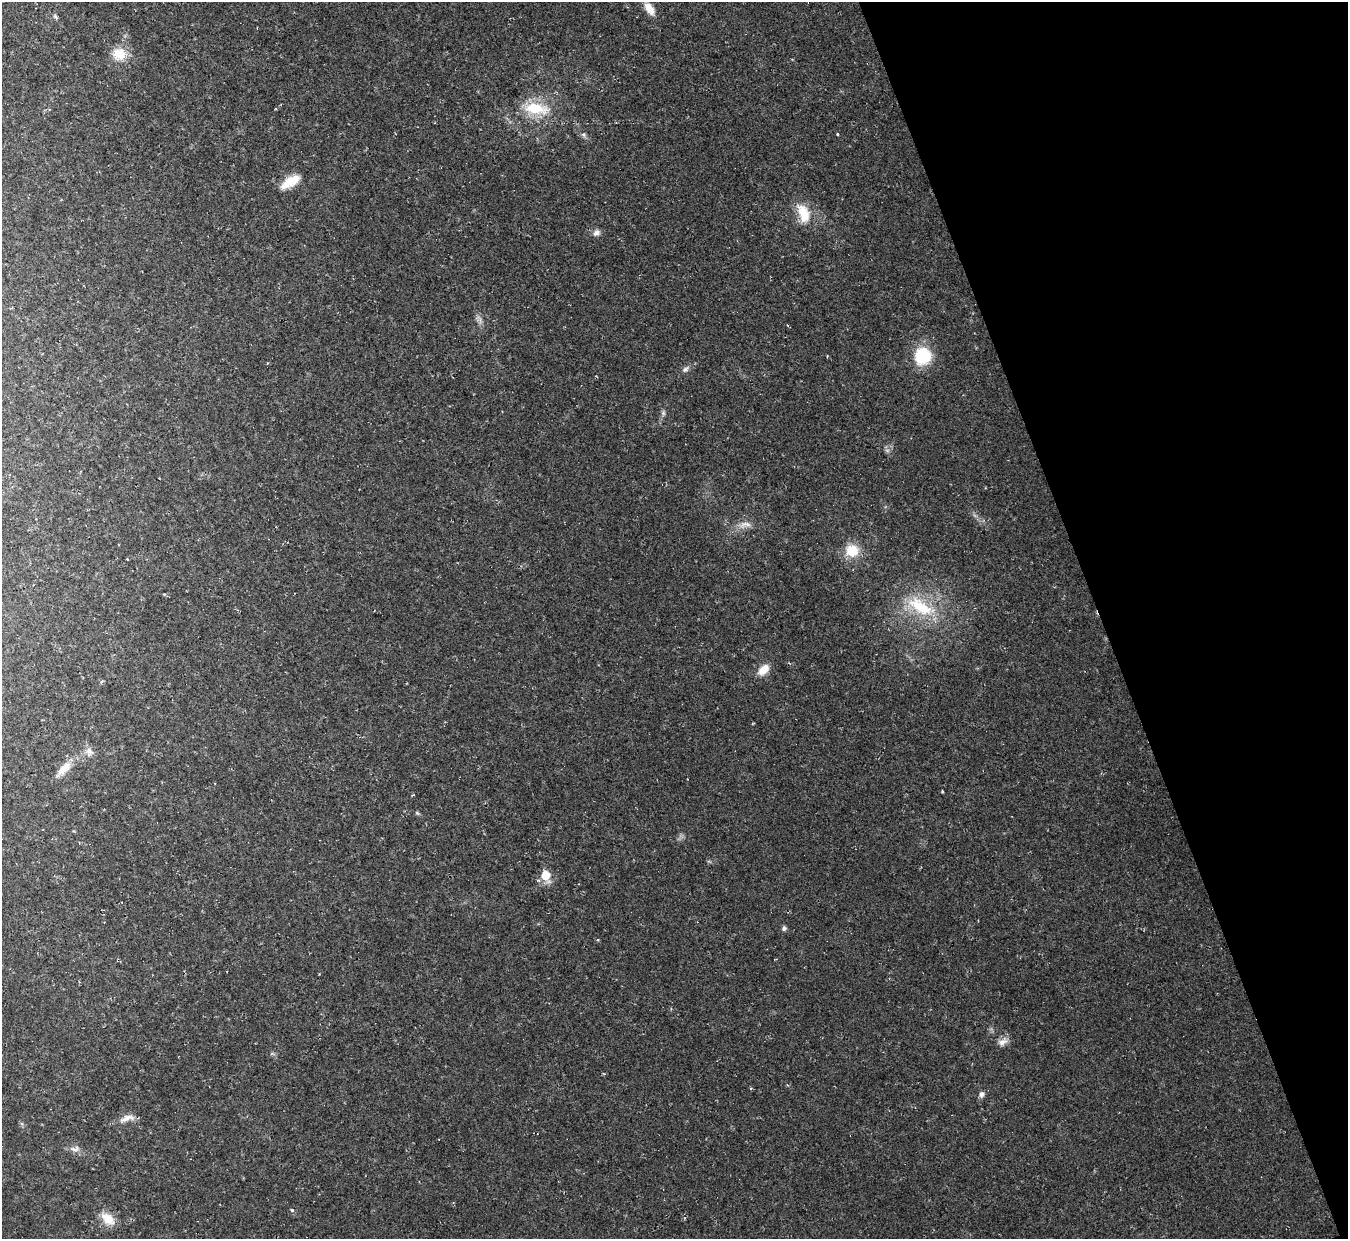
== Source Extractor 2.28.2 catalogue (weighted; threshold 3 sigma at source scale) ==
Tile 12 of 4 x 4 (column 4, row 3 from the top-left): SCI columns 4039-5384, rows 1383-2619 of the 5384 x 5367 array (HDU 1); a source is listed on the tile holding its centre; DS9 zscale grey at full resolution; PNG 1350 x 1241 px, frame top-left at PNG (2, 2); no overlay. Shown black and unused: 18% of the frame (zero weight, under 2 of 3 exposures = <1% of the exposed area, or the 3 px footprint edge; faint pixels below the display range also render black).
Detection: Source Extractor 2.28.2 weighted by HDU 2 'WHT'; one run over the whole footprint, this tile lists its part. Background 0.0236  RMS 0.0063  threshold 0.0283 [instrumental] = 3 sigma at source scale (4.5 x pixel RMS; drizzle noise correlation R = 1.50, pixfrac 1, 0.05/0.05 arcsec/px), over >= 5 px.
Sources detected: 30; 1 cosmic-ray / hot-pixel residue — not listed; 1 inside a brighter listed object's ellipse — not listed separately; the other 28 listed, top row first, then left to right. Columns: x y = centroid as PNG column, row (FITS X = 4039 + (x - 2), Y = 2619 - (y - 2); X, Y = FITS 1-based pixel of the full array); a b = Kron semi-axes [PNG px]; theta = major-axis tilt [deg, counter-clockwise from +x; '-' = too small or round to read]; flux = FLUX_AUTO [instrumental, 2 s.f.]
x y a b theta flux
649 8 18 9 -56 7.1
55 16 7 4 -54 1.1
119 54 19 16 -15 11
536 108 33 15 -7 22
837 134 3 3 - 2.5
584 135 7 4 -71 1.2
287 183 22 12 45 9
803 214 25 14 -70 15
596 233 9 8 - 2.6
922 356 22 21 - 23
685 369 10 6 38 2
663 413 6 6 - 1.2
887 450 7 4 -18 1.2
745 524 20 8 11 5.3
852 550 13 13 - 15
920 606 45 18 -30 32
764 670 14 9 41 7.5
89 752 12 9 -71 3.7
64 769 26 10 45 8.4
417 813 6 4 -35 0.86
545 875 9 7 -66 13
784 928 5 5 - 1.7
1002 1042 14 8 13 3.8
982 1094 9 7 62 2.2
127 1118 22 8 17 4.8
75 1149 13 7 11 3
292 1210 3 3 - 1.4
108 1219 21 12 -38 9
Isophote crosses this tile's border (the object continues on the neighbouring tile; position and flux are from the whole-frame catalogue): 1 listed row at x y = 649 8